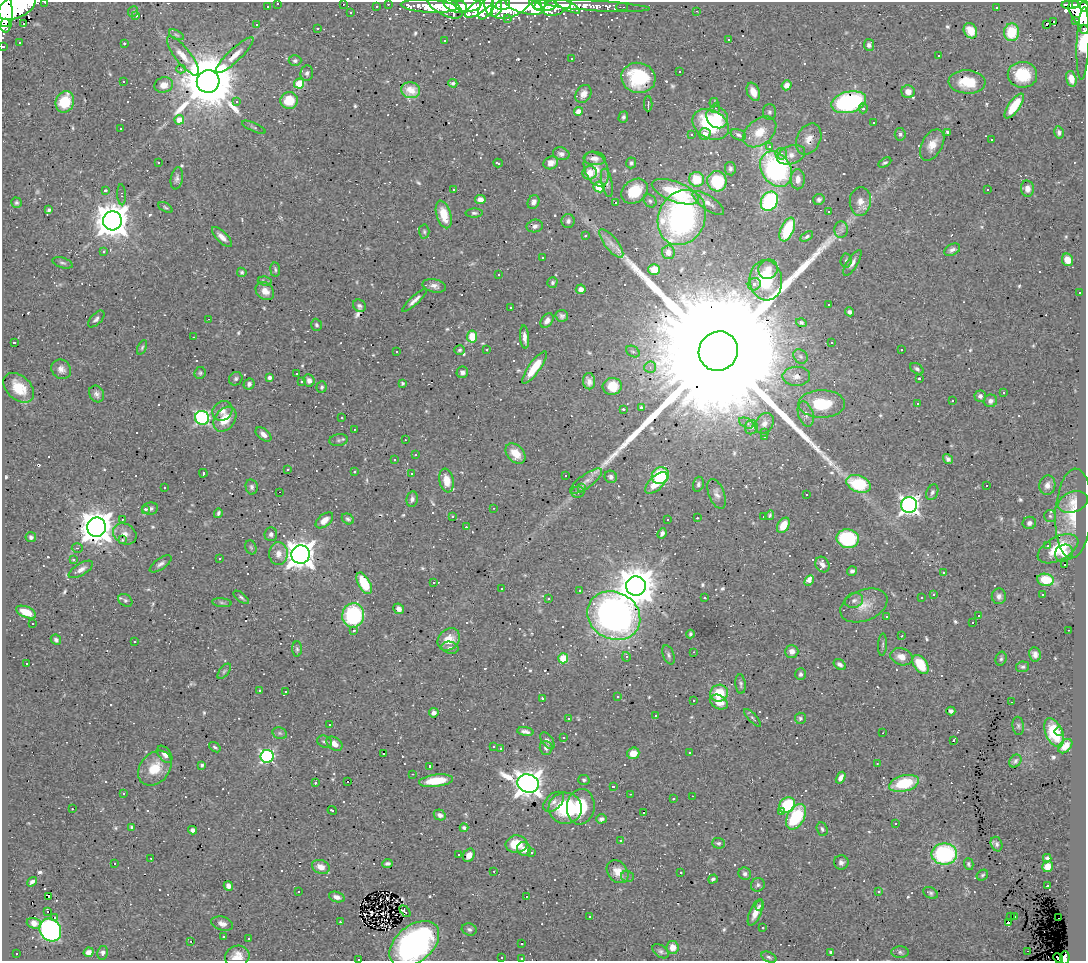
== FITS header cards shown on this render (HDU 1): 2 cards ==
NAXIS1  =                 1084
NAXIS2  =                  959

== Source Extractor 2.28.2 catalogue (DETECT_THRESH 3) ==
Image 1084 x 959 px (HDU 1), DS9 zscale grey, 1 PNG px = 1 image px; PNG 1088 x 963 px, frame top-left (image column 1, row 959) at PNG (2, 2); each listed source drawn as its Kron ellipse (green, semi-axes under 4 px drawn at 4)
Background 0.617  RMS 0.026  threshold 0.0794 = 3 sigma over >= 5 px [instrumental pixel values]
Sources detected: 781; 1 with non-positive FLUX_AUTO (blend fragments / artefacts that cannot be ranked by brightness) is neither listed nor drawn; of the other 780, the 500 brightest by FLUX_AUTO listed and drawn (280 fainter detections omitted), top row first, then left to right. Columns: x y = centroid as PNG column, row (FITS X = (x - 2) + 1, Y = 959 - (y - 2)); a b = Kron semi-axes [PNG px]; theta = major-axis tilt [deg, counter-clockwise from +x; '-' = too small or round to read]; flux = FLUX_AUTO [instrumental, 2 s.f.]
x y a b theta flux
45 2 3 2 - 5.1
278 3 3 2 - 5.4
343 4 2 2 - 6.4
388 4 3 2 - 6.8
455 5 12 6 -20 650
468 5 13 7 4 620
493 5 11 8 -77 470
503 5 7 5 17 260
524 5 19 8 -15 1200
537 5 5 4 - 290
546 5 12 6 10 710
567 5 15 5 -28 200
1070 5 9 4 0 150
1075 5 3 3 - 83
17 6 20 11 28 2000
376 6 3 2 - 4.5
429 6 28 6 -3 290
445 6 20 9 -29 280
557 6 15 8 26 320
597 6 53 5 -3 210
1084 6 5 3 - 110
267 7 3 3 - 5.8
479 7 17 6 34 440
511 7 20 10 23 1000
622 7 6 2 -1 5.6
486 8 12 6 65 370
996 8 3 3 - 51
4 9 23 8 -86 1500
133 11 5 5 - 3.4
697 11 3 2 - 7.2
1081 12 15 10 -55 670
351 13 3 2 - 3.8
136 15 3 3 - 20
508 18 3 3 - 5.9
1076 20 3 3 - 17
1054 21 3 3 - 180
5 23 4 3 - 540
24 23 3 3 - 86
1046 24 3 3 - 110
257 25 3 2 - 16
317 28 3 3 - 27
1084 29 5 3 - 12
970 31 8 6 -59 31
1012 32 9 7 85 66
176 35 8 4 -26 3.4
729 39 3 3 - 41
445 40 3 3 - 4.2
19 43 3 3 - 8.1
124 43 3 3 - 25
1083 43 36 6 88 64
869 45 6 5 - 6.4
3 46 3 3 - 4.4
235 55 25 6 43 22
183 56 24 7 -52 22
939 56 3 3 - 51
572 58 3 3 - 6.9
295 61 6 5 - 4.1
181 69 4 4 - 5.2
679 71 3 3 - 21
307 73 8 6 82 5.9
1022 75 15 13 -2 70
638 78 17 15 -13 110
1071 79 8 5 -74 16
123 81 3 3 - 32
208 81 11 11 - 16000
967 82 18 11 -3 41
453 83 4 3 - 3.9
299 84 5 5 - 78
164 85 9 7 15 19
787 85 5 4 - 13
411 90 9 8 - 21
753 92 9 6 -68 18
908 92 7 6 - 13
583 94 9 7 59 13
289 100 9 8 - 47
236 101 3 3 - 13
65 102 11 9 68 65
849 102 18 10 14 260
714 103 5 3 - 3.4
648 104 7 2 89 4.2
1014 106 14 5 54 46
715 108 5 4 - 3.3
863 108 5 4 - 3.3
578 111 4 4 - 14
769 112 8 6 90 4.8
623 117 5 4 - 3.7
717 117 12 10 -47 35
179 120 5 4 - 24
874 122 3 3 - 81
711 124 19 14 -28 140
254 127 13 3 -24 3.3
120 129 3 2 - 3.2
760 132 19 12 39 39
947 132 3 3 - 3.5
1059 132 6 4 -78 5.8
705 134 6 5 - 14
900 134 6 5 - 4
691 135 3 3 - 5.2
738 135 8 5 -22 5.9
809 139 16 11 64 20
992 140 3 3 - 62
932 145 17 10 61 22
769 147 4 3 - 7.6
561 154 8 6 -13 7.4
781 154 6 5 - 8.9
791 155 14 9 18 17
594 158 11 6 -6 11
159 163 3 3 - 4.3
498 163 5 3 - 4.3
551 163 7 6 - 11
631 163 5 5 - 3.6
885 163 7 3 29 3.3
596 169 18 11 -68 23
730 169 7 5 -80 5.6
776 169 19 14 -55 370
590 173 7 6 - 28
177 178 11 6 80 6.9
697 179 7 7 - 52
798 179 10 7 89 14
717 181 10 9 - 99
607 183 14 5 -79 3.8
599 187 6 5 - 52
454 189 3 3 - 3.9
1027 189 8 6 -86 12
105 190 4 3 - 4.4
988 190 3 3 - 150
635 191 14 11 38 55
675 192 25 10 -21 120
122 195 10 4 -87 4
480 199 5 4 - 11
819 199 6 5 - 4.4
650 201 7 5 -45 4
769 201 10 8 59 230
860 201 14 10 84 19
533 202 7 5 62 8.3
615 202 3 3 - 12
16 203 5 5 - 3.8
708 203 18 7 -34 13
165 207 8 4 -29 3.3
49 210 4 3 - 3.7
829 212 3 3 - 110
474 213 8 4 2 4.1
444 214 14 7 -73 42
682 217 28 23 67 510
112 221 9 9 - 4100
568 221 7 6 - 5.4
535 226 8 6 10 7.8
787 230 13 6 66 86
841 230 8 7 - 6.4
424 232 7 5 -87 3.5
585 236 3 3 - 7.5
807 236 7 4 32 3.8
222 237 13 5 -45 12
611 243 17 6 -52 14
952 250 8 5 27 6.8
104 251 3 3 - 6.3
668 252 7 6 - 16
543 258 3 3 - 92
1068 260 6 5 - 21
846 261 7 5 85 4.3
62 263 10 5 -17 4.6
852 263 15 5 58 8.8
768 269 10 9 - 14
275 270 7 5 -84 3.5
654 270 5 5 - 35
242 272 5 4 - 3.2
499 275 3 2 - 5.4
766 280 20 16 -83 98
265 281 7 4 -8 8.7
552 282 5 5 - 4.4
754 284 7 6 - 9
434 286 12 6 -12 9.2
581 289 5 5 - 11
265 291 10 8 -42 19
1080 293 3 3 - 6.4
415 300 16 4 42 8.9
829 305 3 3 - 4.1
359 306 7 6 - 5.2
510 307 3 3 - 3.3
850 312 5 4 - 5.8
562 316 6 6 - 5.7
96 319 10 5 46 6.1
208 319 3 2 - 38
547 321 8 5 52 10
801 323 5 4 - 3.2
316 325 6 5 - 4.2
193 337 3 2 - 5.2
472 337 6 5 - 44
524 337 12 4 -85 11
14 342 3 3 - 97
831 343 3 2 - 3.1
142 347 8 4 65 3.2
901 349 3 3 - 21
460 350 5 5 - 3.5
487 350 3 3 - 13
633 351 7 5 -31 3.8
718 351 20 19 - 290000
397 352 3 2 - 3.1
800 356 8 6 -45 5.1
650 367 6 5 - 4.9
534 368 19 6 54 46
61 369 10 9 - 10
917 369 7 5 -34 4.5
462 372 6 5 - 6.5
200 373 6 5 - 3.5
296 374 3 3 - 30
796 376 14 9 0 15
270 377 4 4 - 6.3
236 379 7 6 - 4.4
919 379 3 3 - 4.9
309 380 6 5 - 8.7
301 381 3 3 - 10
589 381 8 6 -87 9.7
402 383 3 3 - 3.8
249 384 6 5 - 6.6
612 386 9 8 - 46
322 387 6 5 - 3.9
19 388 18 12 -42 45
1003 393 3 3 - 58
97 394 9 7 -59 7.1
980 396 5 5 - 6.5
952 401 3 2 - 5.5
990 401 7 6 - 6.8
822 404 23 14 0 80
917 404 3 3 - 42
641 407 3 3 - 140
623 409 3 3 - 620
222 411 10 9 - 12
806 414 13 7 -73 10
202 418 7 7 - 310
342 418 3 3 - 6.3
225 419 14 9 52 40
746 423 8 4 -26 4
764 423 11 8 60 9.6
751 427 7 6 - 5.8
354 429 3 2 - 5.5
765 432 3 2 - 3.4
263 434 9 5 -39 11
765 437 3 3 - 5.9
338 440 9 6 8 4.6
405 440 3 2 - 3.8
515 453 11 8 -47 28
416 455 3 2 - 6.7
948 459 5 4 - 5.7
394 460 3 3 - 48
288 469 3 3 - 4.7
354 472 3 3 - 41
203 473 4 3 - 7.8
411 474 3 3 - 13
565 475 3 3 - 11
660 476 9 8 - 99
611 477 6 6 - 6.1
447 480 12 7 -80 24
586 481 19 6 36 13
656 483 14 6 44 34
698 484 8 5 73 4.5
859 484 13 8 -21 100
1047 485 10 8 79 10
987 486 3 3 - 1300
164 487 3 3 - 7.6
252 487 7 6 - 5.2
581 488 3 3 - 10
279 492 3 2 - 180
578 492 6 5 - 4.1
932 492 8 5 68 5
717 494 15 8 -68 11
806 494 3 3 - 32
412 499 8 5 80 5.4
1073 502 15 10 20 16
909 505 8 7 - 850
150 508 8 6 9 6.2
494 508 3 2 - 6.1
145 509 3 2 - 25
218 513 5 3 - 4.3
1073 513 45 18 87 63
770 515 5 3 - 3.2
452 516 3 3 - 4.1
764 516 3 2 - 6.7
1050 516 6 6 - 4
697 518 3 2 - 13
122 519 3 3 - 3.8
348 519 6 5 - 4.2
324 520 10 6 39 15
668 520 3 3 - 130
1029 523 7 6 - 6.3
783 525 8 5 58 30
97 527 9 9 - 3800
466 527 3 2 - 8.4
662 533 5 4 - 5.8
125 534 12 10 -32 13
271 534 7 6 - 6.2
31 537 5 5 - 4.8
848 539 11 9 -9 130
122 540 3 3 - 9.5
1048 546 3 3 - 4.4
251 547 7 5 -68 3.3
77 548 5 4 - 3.3
1058 549 22 11 28 67
1064 553 9 8 - 15
278 554 11 9 89 17
300 555 9 9 - 2400
219 558 3 3 - 3.7
74 559 4 4 - 3.6
161 564 13 5 35 6.9
822 565 8 6 -61 8.1
1064 565 3 3 - 90
81 569 14 6 31 10
852 571 5 4 - 4.6
943 572 3 3 - 5.7
809 580 5 4 - 22
1045 580 8 6 -9 48
433 582 3 3 - 61
364 583 12 6 -60 63
636 586 10 9 - 5400
502 589 3 2 - 9.7
579 590 3 2 - 14
933 595 3 3 - 4.7
1043 595 3 3 - 5.2
999 596 8 7 - 7.2
241 597 9 4 -39 3.8
549 598 3 3 - 4.6
705 598 3 3 - 7.7
922 598 3 3 - 33
125 600 7 5 -35 4
854 600 9 7 17 6.9
222 603 10 4 -6 3.4
864 605 25 15 22 32
399 609 6 5 - 8.7
26 612 10 5 -22 31
353 615 12 11 - 180
978 615 3 3 - 200
614 616 27 23 -30 940
887 616 3 3 - 9.6
973 623 3 3 - 210
32 624 3 2 - 5.5
354 630 3 3 - 3.8
1068 630 3 2 - 11
690 634 4 3 - 3.2
901 636 3 2 - 4.2
449 639 12 10 46 28
56 640 6 4 -45 4.7
134 641 3 3 - 4.9
883 645 11 4 87 3.8
450 648 8 6 -13 5.3
297 649 7 5 -89 3.8
792 651 6 6 - 12
694 652 3 2 - 3.9
1035 654 7 6 - 8.7
668 655 10 5 -69 5
626 657 5 4 - 3.4
901 657 11 8 -18 16
563 658 5 5 - 77
1001 659 7 5 73 4.1
26 664 3 3 - 46
840 664 7 4 -34 6.8
920 664 10 6 -56 54
1023 667 6 5 - 4
224 671 9 4 52 3.9
800 674 6 5 - 4.4
741 684 10 5 -85 4.5
259 690 3 3 - 4.2
286 692 3 3 - 1300
719 693 9 8 - 52
618 697 3 3 - 4.3
542 698 3 3 - 3.4
693 700 3 3 - 4.4
719 702 9 6 -28 23
1011 702 3 2 - 10
951 711 4 4 - 5.5
434 713 5 4 - 7.7
655 715 3 3 - 210
753 718 11 4 -46 3.3
800 718 5 5 - 3.9
568 719 3 3 - 48
330 724 3 3 - 4.3
1018 726 9 5 -83 4.5
525 732 8 3 -8 6.6
1059 732 4 3 - 61
280 733 7 5 -21 4.3
883 733 3 2 - 4.6
1054 733 15 8 -66 60
564 737 3 3 - 3.8
954 740 3 3 - 17
547 741 9 5 -53 6.6
324 742 7 5 -21 4.4
334 744 9 6 -34 16
493 746 3 3 - 21
1065 746 8 5 45 17
215 747 6 3 -38 3.2
501 748 3 3 - 3.6
546 748 7 6 - 5.9
689 752 3 3 - 3.2
633 753 6 5 - 25
165 754 10 6 -53 9.9
383 754 3 2 - 3.8
267 756 6 6 - 310
1015 761 7 5 48 5.1
877 764 3 3 - 3.9
202 765 3 3 - 3.4
430 766 3 3 - 6.5
155 768 19 14 49 44
413 774 3 2 - 8
841 778 6 4 61 9.5
584 780 6 5 - 3.7
348 781 3 3 - 100
436 781 17 6 7 47
315 783 3 3 - 16
904 783 15 8 14 94
528 784 11 9 -15 2200
613 787 3 3 - 7.2
123 794 3 3 - 26
630 794 3 2 - 5.7
692 796 3 2 - 28
673 799 3 3 - 18
554 802 12 7 41 11
787 805 9 7 40 89
581 807 18 14 82 69
565 808 16 15 - 110
72 809 3 3 - 11
332 810 4 3 - 4.2
781 812 3 3 - 12
644 813 3 3 - 150
440 815 6 5 - 7
796 817 14 8 60 120
601 819 5 4 - 5.1
896 824 3 3 - 26
132 827 4 3 - 3.5
464 828 4 3 - 4.6
822 829 7 5 -70 4.1
192 830 4 4 - 6.6
621 840 3 3 - 6.4
718 843 6 5 - 3.3
516 844 11 8 7 46
997 844 7 5 -69 4.6
524 849 7 6 - 14
532 853 3 3 - 34
458 854 3 3 - 11
944 854 13 10 0 200
469 855 7 5 62 12
151 858 3 2 - 3.4
1047 858 4 4 - 3.8
841 862 7 7 - 7.1
114 864 3 3 - 250
387 864 5 3 - 4.6
969 864 6 4 -74 3.6
1047 866 5 5 - 18
321 867 9 6 -21 19
494 871 3 2 - 4.2
618 872 13 9 -50 20
681 872 3 2 - 8.1
745 874 6 6 - 5.7
982 875 6 5 - 3.2
628 876 6 5 - 4
713 879 5 4 - 4.1
32 882 5 3 - 6
758 885 7 6 - 4.8
228 886 5 4 - 8.3
1047 886 3 3 - 18
298 891 3 3 - 5.2
878 892 4 3 - 3.6
930 893 7 5 -28 3.9
49 896 3 3 - 12
526 896 3 3 - 31
337 897 8 5 -17 9.7
760 906 5 4 - 3.3
405 911 6 3 -47 6.9
47 912 3 2 - 7.6
755 912 14 5 67 18
590 916 3 3 - 4
1010 916 3 2 - 4.1
1015 916 3 2 - 5.2
55 917 3 3 - 170
1058 918 2 2 - 4.5
340 922 3 2 - 16
34 923 7 5 -15 10
1008 923 4 2 - 4.9
222 924 11 7 -16 11
763 928 3 3 - 12
469 929 7 6 - 5.6
50 930 12 10 -54 560
223 937 3 3 - 13
249 939 3 3 - 3.8
191 941 3 3 - 5.8
414 944 28 18 39 540
522 944 3 3 - 8.4
673 947 6 6 - 20
661 951 9 6 -35 5.5
1027 951 3 2 - 25
89 952 5 4 - 9.5
831 952 4 3 - 4.3
900 952 9 5 -2 5
102 953 7 5 78 6.4
17 954 3 3 - 12
237 957 12 10 20 22
502 957 3 3 - 4.5
769 957 8 5 -24 4
521 958 4 3 - 4.6
1058 958 5 2 - 5.7
1065 958 6 4 87 62
359 959 3 2 - 47
At the frame edge (FLAGS 8, measured only in part): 15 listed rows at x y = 45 2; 278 3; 17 6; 1084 6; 4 9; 5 23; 1084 29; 1083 43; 3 46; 414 944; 237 957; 521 958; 1058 958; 1065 958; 359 959
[280 fainter detections neither listed nor drawn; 1 non-positive-flux detection neither listed nor drawn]